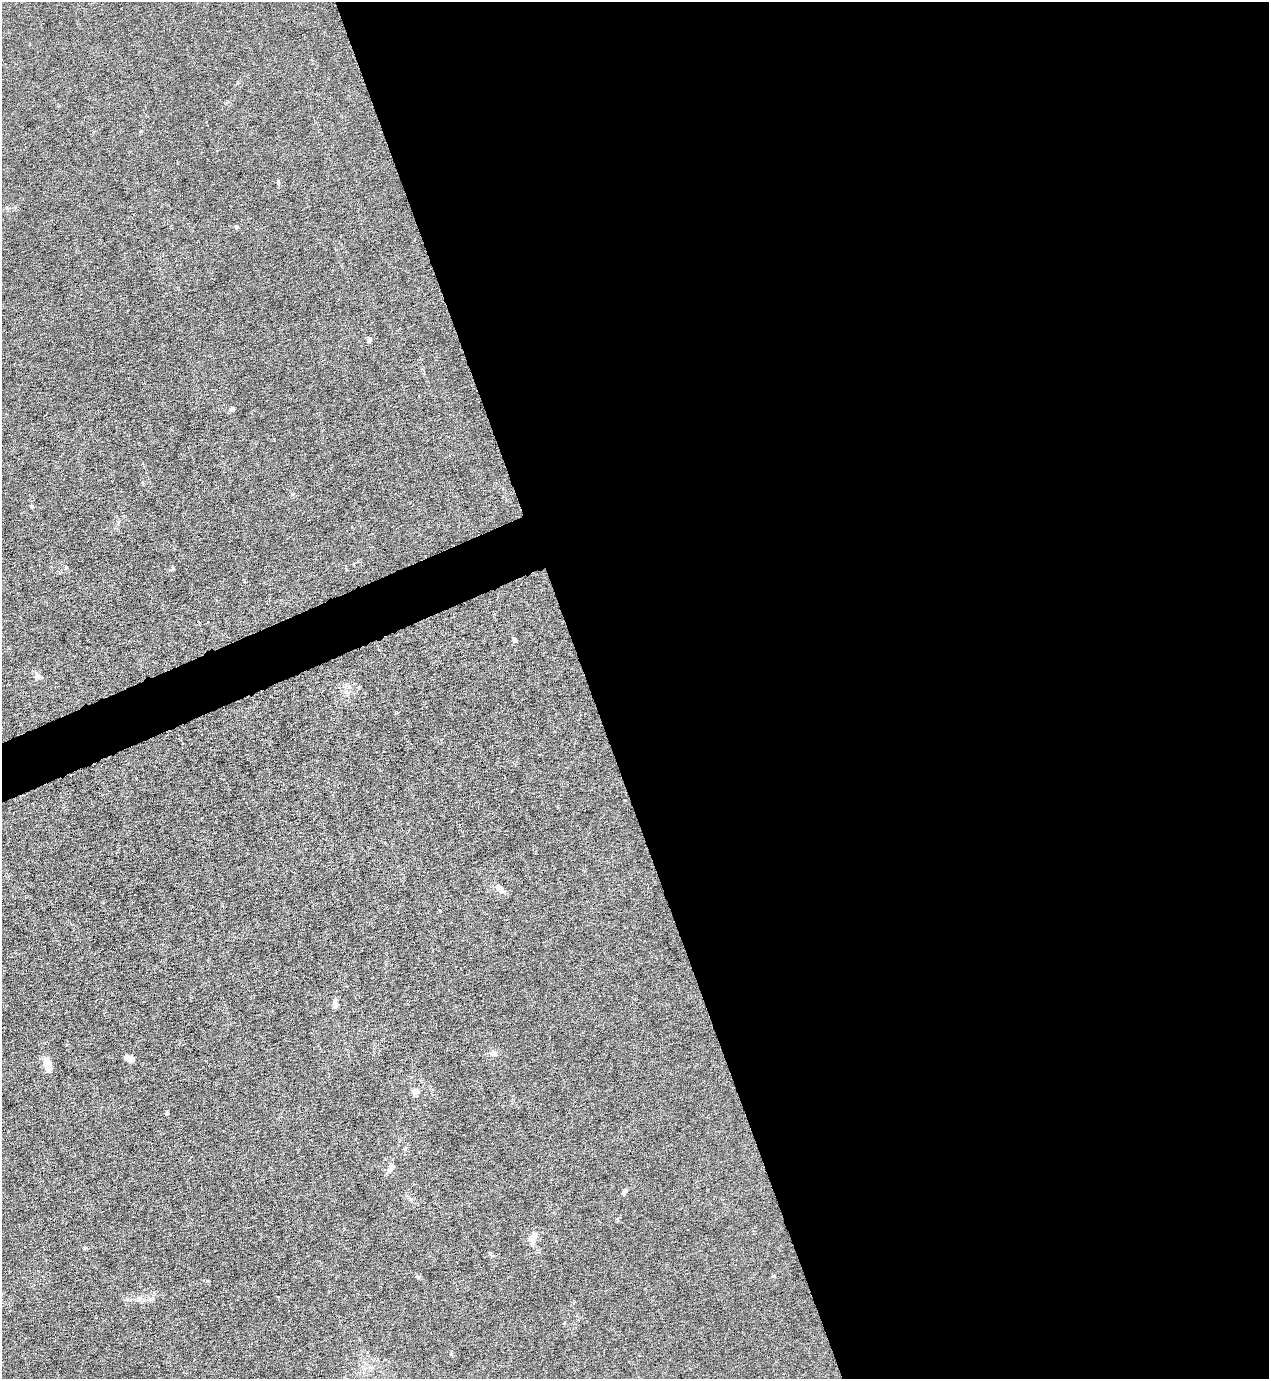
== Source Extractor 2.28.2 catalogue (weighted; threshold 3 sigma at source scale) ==
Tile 8 of 4 x 4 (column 4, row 2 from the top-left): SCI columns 4078-5344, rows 2754-4130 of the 5490 x 5506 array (HDU 1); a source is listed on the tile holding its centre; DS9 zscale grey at full resolution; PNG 1271 x 1381 px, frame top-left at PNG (2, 2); no overlay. Shown black and unused: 55% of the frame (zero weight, under 6 of 12 exposures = <1% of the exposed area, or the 3 px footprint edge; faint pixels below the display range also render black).
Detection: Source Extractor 2.28.2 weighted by HDU 2 'WHT'; one run over the whole footprint, this tile lists its part. Background 0.017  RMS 0.0031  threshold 0.0129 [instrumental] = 3 sigma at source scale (4.09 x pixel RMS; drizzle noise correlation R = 1.36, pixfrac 0.8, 0.05/0.05 arcsec/px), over >= 5 px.
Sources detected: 17; all 17 listed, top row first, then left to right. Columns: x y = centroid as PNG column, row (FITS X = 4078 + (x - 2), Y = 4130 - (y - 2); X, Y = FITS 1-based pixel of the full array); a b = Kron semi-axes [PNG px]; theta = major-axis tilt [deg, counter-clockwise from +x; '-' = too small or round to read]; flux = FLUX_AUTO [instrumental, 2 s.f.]
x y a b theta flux
236 227 5 4 - 0.43
369 340 6 5 - 0.66
232 409 6 5 - 0.55
173 568 6 4 -90 0.35
514 640 6 4 -40 0.47
37 676 7 5 44 0.66
500 889 13 7 -33 1.9
335 1003 12 6 -88 1.2
494 1054 8 7 - 1.6
129 1058 9 5 -17 2.9
47 1065 17 7 -70 3.6
415 1092 9 7 37 1.4
390 1168 12 8 62 1.5
625 1191 7 5 46 0.87
532 1238 17 9 45 2.1
85 1248 5 4 - 0.34
139 1299 7 6 - 0.86
Unlisted compact peaks at least as high as the median listed source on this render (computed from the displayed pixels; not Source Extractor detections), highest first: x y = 66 567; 32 506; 167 1113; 418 1277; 207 1281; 451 1354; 773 1276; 278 183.